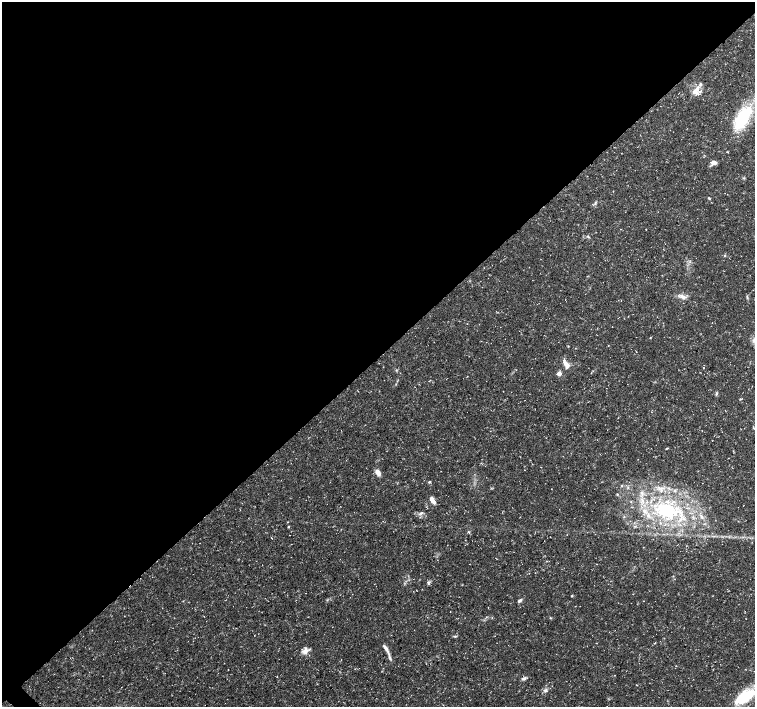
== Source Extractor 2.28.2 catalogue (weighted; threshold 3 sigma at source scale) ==
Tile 2 of 4 x 4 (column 2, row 1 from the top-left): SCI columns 1507-3011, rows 4385-5793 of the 6028 x 6015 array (HDU 1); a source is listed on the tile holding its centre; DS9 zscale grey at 2 x 2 block average (1 PNG px = mean of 2 x 2 image px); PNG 757 x 709 px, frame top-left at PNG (2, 2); no overlay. Shown black and unused: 51% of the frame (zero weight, under 3 of 5 exposures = <1% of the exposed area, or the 3 px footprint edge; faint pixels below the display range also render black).
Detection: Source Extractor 2.28.2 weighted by HDU 2 'WHT'; one run over the whole footprint, this tile lists its part. Background 0.0424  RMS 0.0026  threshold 0.0117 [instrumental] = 3 sigma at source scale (4.5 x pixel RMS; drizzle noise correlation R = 1.50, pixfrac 1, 0.0396/0.0396 arcsec/px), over >= 5 px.
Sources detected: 39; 4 inside a brighter listed object's ellipse — not listed separately; the other 35 listed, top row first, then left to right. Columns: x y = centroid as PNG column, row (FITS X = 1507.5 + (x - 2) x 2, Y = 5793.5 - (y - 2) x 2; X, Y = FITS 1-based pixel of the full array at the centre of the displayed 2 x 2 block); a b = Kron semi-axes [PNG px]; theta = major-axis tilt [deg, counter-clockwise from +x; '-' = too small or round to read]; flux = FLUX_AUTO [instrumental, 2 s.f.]
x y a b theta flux
695 92 11 6 -44 4.2
743 118 32 13 61 32
714 162 8 4 -2 2.3
709 198 4 3 - 0.58
587 236 3 2 - 0.5
725 255 3 2 - 0.52
681 296 8 5 -36 2.6
747 297 5 3 - 0.71
650 338 2 2 - 0.31
566 365 8 5 -59 4.8
703 368 2 2 - 0.3
559 374 3 3 - 7.2
716 394 5 2 - 0.63
667 448 4 2 - 0.43
378 472 8 4 -60 3.6
429 482 4 2 - 0.59
622 485 3 2 - 0.43
642 493 8 4 -78 2.1
617 494 3 2 - 0.41
432 500 8 4 -61 3.9
667 510 29 18 -22 43
421 513 7 3 24 1.4
702 516 8 3 -62 1.4
289 527 3 3 - 0.45
271 538 2 2 - 0.25
428 582 5 4 - 1
572 596 3 2 - 0.49
520 600 5 3 - 1.4
550 618 3 2 - 0.43
455 636 4 3 - 0.65
385 648 11 4 -53 2.6
305 651 9 7 64 3.2
524 679 7 3 21 1.5
545 690 7 4 45 1.6
746 696 25 14 38 20
Diffuse or blended objects may show on this block-average render without a row.